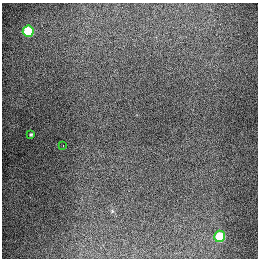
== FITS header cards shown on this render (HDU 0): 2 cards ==
NAXIS1  =                  256
NAXIS2  =                  256

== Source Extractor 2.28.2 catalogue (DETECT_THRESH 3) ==
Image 256 x 256 px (HDU 0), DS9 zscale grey, 1 PNG px = 1 image px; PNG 260 x 260 px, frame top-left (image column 1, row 256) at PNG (2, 3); each listed source drawn as its Kron ellipse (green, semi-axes under 4 px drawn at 4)
Background 1280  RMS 26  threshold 78.7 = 3 sigma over >= 5 px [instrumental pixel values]
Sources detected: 4; all 4 listed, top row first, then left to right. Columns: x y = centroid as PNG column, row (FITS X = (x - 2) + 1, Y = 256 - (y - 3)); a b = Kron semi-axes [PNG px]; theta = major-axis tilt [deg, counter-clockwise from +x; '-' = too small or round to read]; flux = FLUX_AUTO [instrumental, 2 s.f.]
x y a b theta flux
28 31 5 5 - 92000
31 134 3 3 - 2100
63 146 2 2 - 1900
220 236 6 5 - 72000